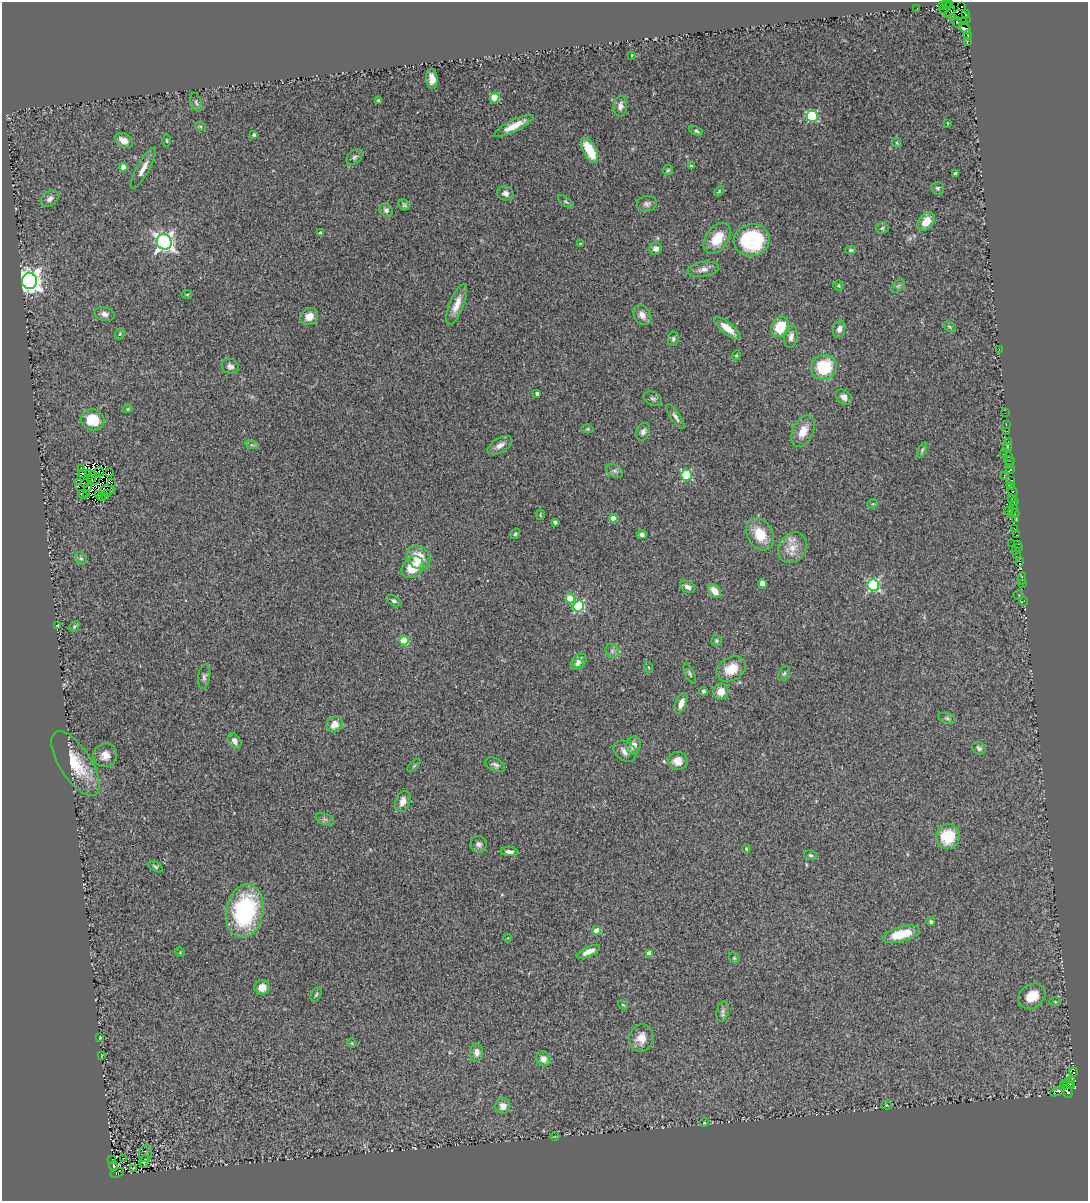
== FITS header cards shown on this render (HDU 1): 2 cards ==
NAXIS1  =                 1086
NAXIS2  =                 1199

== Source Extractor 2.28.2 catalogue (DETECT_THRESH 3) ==
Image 1086 x 1199 px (HDU 1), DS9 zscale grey, 1 PNG px = 1 image px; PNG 1090 x 1203 px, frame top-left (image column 1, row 1199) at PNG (2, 2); each listed source drawn as its Kron ellipse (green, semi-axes under 4 px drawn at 4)
Background 0.132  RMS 0.018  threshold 0.0547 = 3 sigma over >= 5 px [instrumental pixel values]
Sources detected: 245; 15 with non-positive FLUX_AUTO (blend fragments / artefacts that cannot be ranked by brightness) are neither listed nor drawn; the other 230 listed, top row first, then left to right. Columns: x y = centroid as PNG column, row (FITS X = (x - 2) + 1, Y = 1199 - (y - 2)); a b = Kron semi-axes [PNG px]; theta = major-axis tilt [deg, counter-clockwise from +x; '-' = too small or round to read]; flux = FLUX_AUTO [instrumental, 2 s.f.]
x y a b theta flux
950 4 3 2 - 200
942 5 2 2 - 35
947 6 5 3 - 190
962 7 3 2 - 53
917 8 2 2 - 2.6
944 9 5 2 - 100
950 12 7 3 56 220
966 13 3 3 - 110
963 17 9 5 -33 540
952 18 3 3 - 50
963 21 3 2 - 220
957 22 6 4 -59 540
965 28 7 4 -46 340
968 35 4 3 - 180
967 41 3 3 - 99
632 55 3 2 - 0.93
432 79 10 6 -86 9
495 98 5 4 - 48
379 101 4 3 - 2.1
196 102 10 5 -69 3
620 106 10 6 85 6.3
812 116 5 5 - 110
948 123 3 2 - 0.86
200 126 5 3 - 1.2
514 126 22 5 27 17
696 131 7 4 -26 2.2
254 135 3 3 - 2.1
167 140 6 3 -89 1.3
124 141 9 6 -29 13
897 143 6 4 -46 1.5
590 150 13 6 -62 45
354 157 9 6 42 3.3
691 166 4 3 - 1.2
123 167 4 4 - 16
143 168 23 6 61 11
668 170 5 5 - 1.7
955 174 3 3 - 4.6
938 188 6 6 - 2.6
719 191 6 3 47 1.4
505 193 8 7 - 5.8
50 199 10 7 37 6
566 202 9 3 -36 1.9
647 204 10 8 11 4.6
404 205 6 5 - 2.4
386 210 7 6 - 4.5
926 221 10 7 51 20
882 228 6 5 - 2.5
320 233 4 3 - 5.3
717 238 17 11 54 31
752 240 18 16 15 110
164 242 7 7 - 550
580 243 2 2 - 0.84
656 249 6 6 - 7
851 250 5 4 - 1.7
703 269 16 7 10 8.5
30 281 8 7 - 1100
839 286 5 5 - 1.7
898 286 8 4 44 2.7
187 294 5 3 - 1.3
457 304 22 7 69 15
104 314 10 7 -12 6
642 315 11 8 -58 10
309 316 9 8 - 13
780 327 10 8 66 35
950 327 7 4 -31 1.7
727 328 16 6 -39 16
839 329 8 6 73 7.2
120 334 6 4 67 1.6
791 337 11 6 81 6.9
673 339 7 5 81 2.6
999 349 2 2 - 34
736 355 5 4 - 1.4
230 366 8 7 - 5.6
824 367 13 12 - 53
537 393 3 3 - 3.5
844 397 9 6 -38 6
653 399 10 6 -24 3.6
128 409 5 3 - 1.3
1005 413 2 2 - 6
675 417 14 5 -57 4.8
93 420 11 10 - 35
1006 424 3 2 - 4.5
588 429 6 4 -9 1.4
803 431 17 10 64 17
1007 431 2 2 - 4.8
643 432 9 6 64 4.7
1008 441 3 2 - 3.2
252 445 7 4 -17 2.3
500 445 14 7 31 7.5
1008 447 5 3 - 3.8
922 450 8 4 66 2.2
1004 454 2 2 - 25
1008 456 3 3 - 220
1009 461 5 3 - 170
1009 464 3 3 - 170
82 469 3 2 - 2.2
1010 470 4 3 - 190
614 471 9 6 -27 3.7
99 472 5 3 - 2.8
88 473 3 2 - 1.3
109 473 4 2 - 4.3
82 474 3 2 - 1.5
687 475 5 5 - 86
1004 475 3 2 - 20
92 477 5 2 - 3.2
96 479 6 2 60 1.2
1011 480 4 2 - 9.3
111 482 3 2 - 1.9
79 483 3 2 - 2.2
84 483 4 2 - 1.5
1010 485 3 3 - 78
88 488 4 2 - 0.8
108 490 7 3 -13 1.9
1013 491 6 3 -49 70
107 493 2 2 - 2.5
83 494 5 2 - 0.98
87 494 3 2 - 2
99 494 3 2 - 0.69
101 497 4 2 - 0.9
105 497 2 2 - 1.7
1011 498 3 2 - 28
1014 502 3 3 - 22
873 504 5 4 - 1.7
1014 505 4 2 - 43
1008 511 4 2 - 100
1012 511 4 3 - 42
1015 514 5 3 - 28
540 515 5 3 - 1.4
613 518 4 4 - 20
1016 520 4 2 - 130
555 522 4 3 - 3.4
1014 528 3 2 - 8.8
515 534 5 4 - 1.9
642 534 5 4 - 4.5
760 534 17 12 -59 27
1016 535 3 2 - 4.8
1012 544 3 2 - 1.6
1018 544 3 3 - 18
1018 547 4 2 - 17
792 548 16 13 54 17
1016 550 3 2 - 2.5
1017 554 4 3 - 120
418 557 13 10 -45 28
81 558 7 5 -43 2.8
1020 562 5 3 - 82
413 567 12 9 45 29
1022 578 6 3 86 14
762 584 5 4 - 8.3
1022 584 2 2 - 1.8
873 585 6 5 - 160
688 587 8 5 -29 5.6
714 591 8 5 -48 13
1018 595 5 4 - 2
570 598 5 4 - 23
394 601 8 4 -28 3
1024 601 4 2 - 2.9
579 606 6 5 - 130
58 625 3 2 - 0.88
74 626 6 4 45 2.2
404 641 4 4 - 47
716 641 5 5 - 2.2
612 651 7 6 - 3.8
579 661 8 6 40 6.2
577 664 6 5 - 3.6
648 667 5 3 - 1.2
731 669 15 11 31 23
784 673 8 5 61 2.5
690 674 11 4 -63 2.8
204 677 12 6 81 4.3
703 691 4 4 - 3.4
721 692 8 7 - 13
681 703 11 5 68 8.8
947 718 9 5 -15 3
334 724 8 7 - 13
235 741 9 5 -59 5.4
633 745 9 7 70 10
979 748 7 6 - 3.2
625 751 12 9 -38 9.2
105 755 12 11 - 12
678 761 10 9 - 12
75 764 37 15 -57 47
495 765 10 6 -29 3.8
414 766 8 3 45 1.4
403 801 11 7 68 8.1
325 819 9 5 -19 3.7
948 837 12 12 - 41
479 844 8 8 - 4.9
746 849 4 4 - 2
509 852 9 4 -5 4.6
810 855 6 4 -14 2.1
155 867 8 4 -29 2.4
245 911 27 18 78 160
931 922 4 4 - 2.1
596 931 4 4 - 20
901 934 19 7 15 40
508 938 4 3 - 0.79
180 952 5 4 - 1.3
589 952 12 5 25 9.1
649 953 4 4 - 14
734 958 6 5 - 1.5
262 987 7 7 - 13
316 995 7 5 63 2.2
1032 996 15 11 35 27
1055 1002 6 4 -1 1.6
623 1005 5 3 - 1.1
723 1011 10 6 76 4.5
100 1038 3 2 - 0.78
641 1038 14 12 76 15
352 1043 5 4 - 1.3
477 1052 9 6 87 8.1
101 1056 4 2 - 0.82
543 1059 7 7 - 10
1073 1072 4 3 - 65
1071 1080 4 3 - 180
1068 1083 6 3 -26 14
1064 1085 2 2 - 20
1072 1086 4 2 - 40
1057 1091 8 4 24 130
1067 1092 7 4 -63 200
886 1105 5 4 - 1.8
503 1106 8 7 - 8.8
704 1123 4 3 - 0.98
555 1136 4 3 - 0.82
145 1154 8 6 77 2.8
124 1158 3 2 - 1
112 1159 3 2 - 3.4
144 1161 7 3 72 1.4
113 1166 4 3 - 110
133 1168 3 2 - 0.72
117 1173 7 4 22 59
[15 non-positive-flux detections neither listed nor drawn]